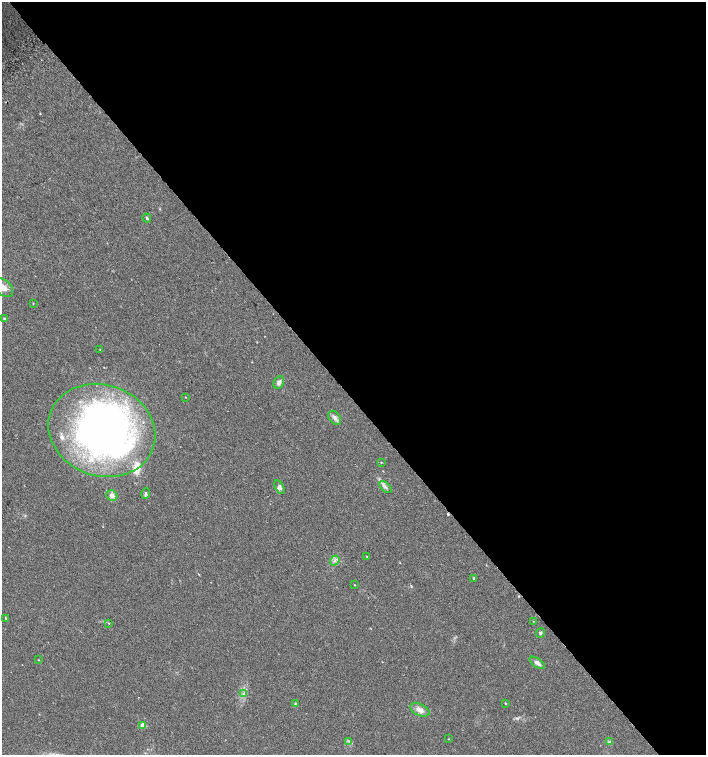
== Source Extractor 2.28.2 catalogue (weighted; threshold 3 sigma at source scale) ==
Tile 8 of 4 x 4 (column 4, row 2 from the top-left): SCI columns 4396-5803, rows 3040-4544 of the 6042 x 6072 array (HDU 1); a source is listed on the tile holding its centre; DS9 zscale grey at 2 x 2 block average (1 PNG px = mean of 2 x 2 image px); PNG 708 x 757 px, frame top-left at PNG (2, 2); each listed source drawn as its Kron ellipse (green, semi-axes under 4 px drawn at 4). Shown black and unused: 53% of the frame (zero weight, under 2 of 3 exposures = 2% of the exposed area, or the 3 px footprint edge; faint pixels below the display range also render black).
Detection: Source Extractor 2.28.2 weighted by HDU 2 'WHT'; one run over the whole footprint, this tile lists its part. Background 0.0654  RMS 0.0089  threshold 0.0403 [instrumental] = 3 sigma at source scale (4.5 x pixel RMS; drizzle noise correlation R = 1.50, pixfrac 1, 0.0396/0.0396 arcsec/px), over >= 5 px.
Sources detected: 41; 3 inside a brighter object's white glare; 2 cosmic-ray / hot-pixel residue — neither listed nor drawn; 4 inside a brighter listed object's ellipse — not listed separately; the other 32 listed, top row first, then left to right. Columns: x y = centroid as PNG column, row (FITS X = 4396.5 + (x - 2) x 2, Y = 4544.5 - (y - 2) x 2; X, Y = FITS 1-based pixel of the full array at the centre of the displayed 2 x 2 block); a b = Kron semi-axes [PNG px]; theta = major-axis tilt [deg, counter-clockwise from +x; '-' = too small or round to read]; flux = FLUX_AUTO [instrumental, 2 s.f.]
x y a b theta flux
147 218 4 3 - 3.4
4 288 11 7 -43 14
33 303 2 2 - 0.99
4 319 3 3 - 3.2
100 349 2 2 - 0.82
279 382 7 5 63 6.8
185 397 2 2 - 0.74
335 418 8 5 -54 7.7
102 430 54 45 -19 950
381 462 2 2 - 0.98
280 487 7 4 -62 6.3
386 487 7 4 -40 5.5
146 493 5 3 - 3.7
112 495 6 5 - 11
367 556 3 2 - 1.4
335 561 5 4 - 5.1
474 578 3 2 - 2.3
355 585 2 2 - 0.97
6 619 3 2 - 1.4
533 621 2 2 - 0.71
109 623 3 2 - 1
540 633 5 3 - 2.8
38 660 2 2 - 0.94
537 663 9 4 -35 8.7
243 694 4 3 - 3.2
295 703 3 2 - 1.8
505 703 2 2 - 1.6
420 710 10 5 -25 15
143 725 3 3 - 29
449 739 2 2 - 1.1
349 741 3 2 - 1.8
609 742 3 3 - 2.2
Isophote crosses this tile's border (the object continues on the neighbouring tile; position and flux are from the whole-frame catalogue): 1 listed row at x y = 4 288
Diffuse or blended objects may show on this block-average render without a row.